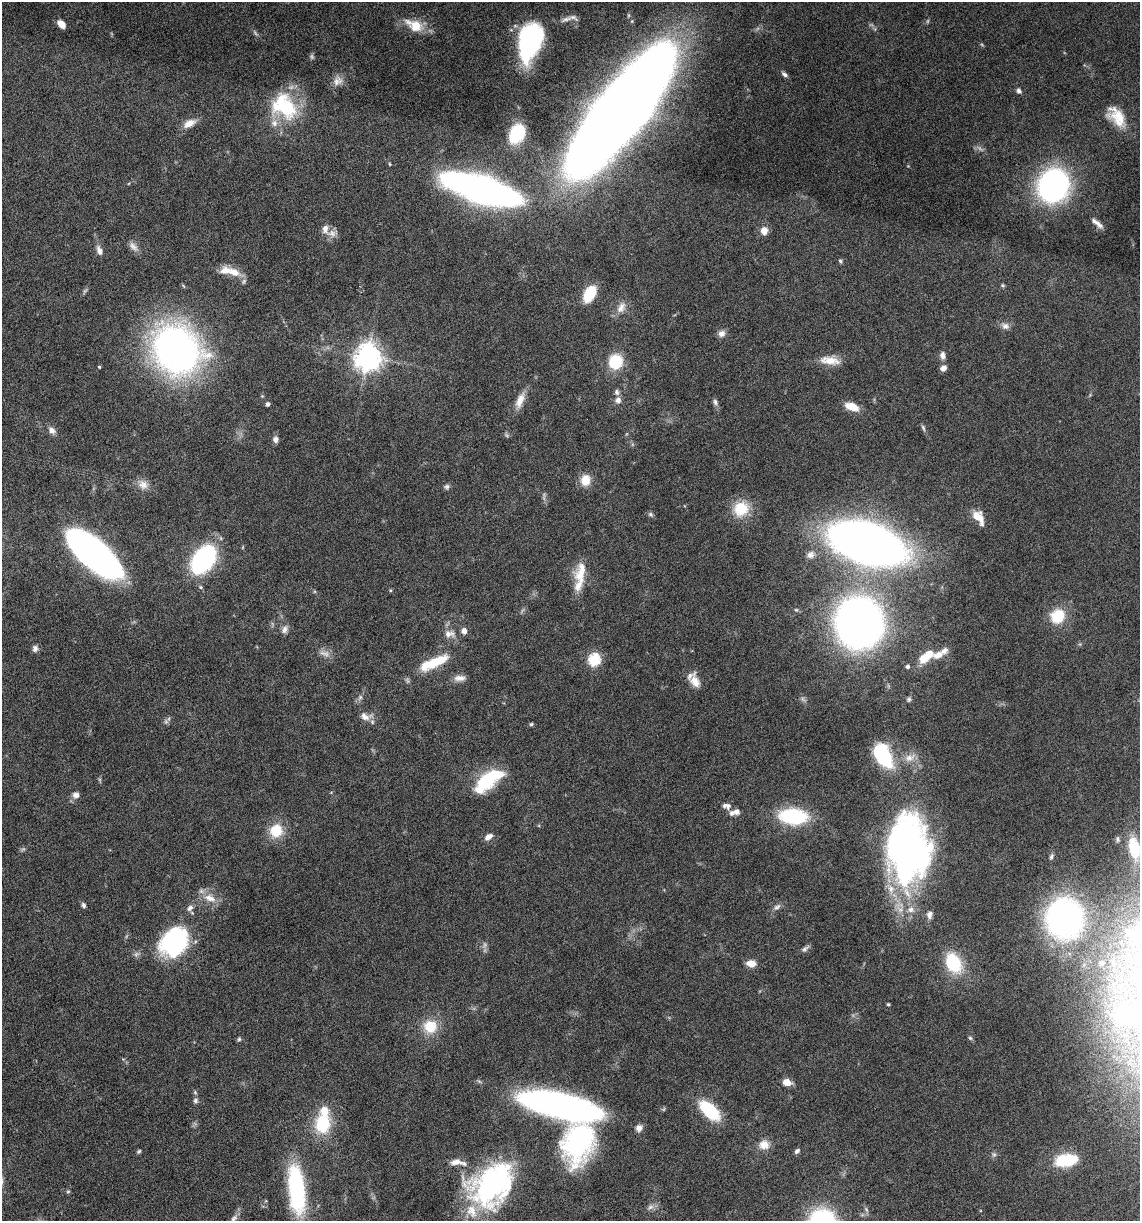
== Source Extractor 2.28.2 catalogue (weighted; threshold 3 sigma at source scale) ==
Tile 11 of 4 x 4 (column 3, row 3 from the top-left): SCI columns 2511-3648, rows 1221-2439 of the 4903 x 4881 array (HDU 1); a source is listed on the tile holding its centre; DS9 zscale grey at full resolution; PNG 1142 x 1223 px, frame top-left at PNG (2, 2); no overlay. Nothing masked; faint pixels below the display range render black.
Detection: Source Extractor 2.28.2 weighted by HDU 2 'WHT'; one run over the whole footprint, this tile lists its part. Background 0.0404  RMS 0.0025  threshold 0.0103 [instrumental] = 3 sigma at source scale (4.09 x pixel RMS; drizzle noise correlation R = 1.36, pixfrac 0.8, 0.05/0.05 arcsec/px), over >= 5 px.
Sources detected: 148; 10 too faint to see at this stretch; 1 inside a brighter object's white glare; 1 long thin detection or spike segment (spike, bleed or trail) — not listed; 15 inside a brighter listed object's ellipse — not listed separately; the other 121 listed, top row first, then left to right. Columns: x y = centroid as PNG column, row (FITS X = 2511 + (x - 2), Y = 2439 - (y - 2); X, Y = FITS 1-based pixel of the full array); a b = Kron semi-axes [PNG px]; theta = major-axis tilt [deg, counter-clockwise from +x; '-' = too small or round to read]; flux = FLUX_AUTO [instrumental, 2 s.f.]
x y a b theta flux
566 19 19 6 18 1.6
61 24 7 5 -49 3
414 25 25 13 -27 4.9
530 41 31 18 74 42
784 74 9 5 -36 0.7
337 81 15 12 36 1.9
1019 91 7 5 -59 0.79
284 106 36 27 -46 16
621 110 91 27 51 1000
1116 117 29 16 -51 6
189 123 15 8 29 2.4
517 133 16 12 63 15
1053 185 20 17 68 89
479 189 57 19 -18 130
325 229 14 9 -87 1.6
764 231 7 7 - 2.3
133 247 16 8 -47 1.4
99 251 11 7 -67 1.4
840 261 5 5 - 0.4
233 272 18 10 -24 3.6
1003 285 6 4 -21 0.33
589 294 16 9 60 7.6
621 307 17 10 56 2.1
1005 326 11 9 -21 1.2
722 334 9 9 - 1.2
176 350 33 28 -54 150
943 355 9 6 -83 1.2
368 357 9 8 - 290
830 360 25 10 -6 3.7
615 362 13 12 - 9.8
99 367 4 3 - 0.24
943 368 7 6 - 1.2
262 396 4 4 - 0.23
520 400 21 9 68 2.8
618 400 9 8 - 1.1
715 402 9 6 -69 0.7
267 404 4 4 - 0.63
852 407 15 8 -20 3.7
923 428 9 4 -65 0.49
52 430 11 8 -39 1.2
276 439 7 7 - 1
585 480 13 11 77 3.3
143 484 15 12 -40 2.1
447 487 7 6 - 0.58
741 509 20 19 - 6.5
650 514 8 6 -32 0.5
978 517 16 9 -54 3.5
867 543 53 27 -20 260
93 553 48 19 -40 130
811 555 11 10 - 1.4
203 559 20 13 54 51
581 573 30 15 80 5.3
390 590 5 3 - 0.24
796 610 6 5 - 0.33
1058 616 17 15 42 7.3
859 623 30 28 -85 200
285 629 12 8 63 1.1
449 634 16 10 -1 1.9
35 648 8 6 88 0.78
938 655 16 9 13 2.5
924 658 11 9 42 4
594 660 6 6 - 24
437 661 40 12 28 7.7
908 667 4 4 - 0.63
459 678 16 8 0 1.6
695 681 16 11 -58 2.5
360 697 8 5 54 0.68
909 699 7 6 - 0.49
365 716 16 10 -14 1.9
166 721 8 6 -70 0.51
531 724 5 4 - 0.4
883 756 20 11 -61 23
910 758 18 10 23 2.7
489 779 34 16 35 13
76 795 9 8 - 1.1
728 806 10 7 -84 0.96
736 811 8 8 - 1
793 816 24 13 -4 22
276 831 16 15 - 6
488 837 11 6 36 1.3
1118 839 8 4 -86 0.39
1134 847 15 8 -75 9.5
908 849 40 27 -87 180
1051 857 9 5 67 0.61
210 898 20 11 -25 3.1
83 905 6 5 - 0.56
777 907 11 6 34 0.88
190 908 9 7 42 1
911 909 10 8 15 1.6
929 914 10 7 85 1.1
1064 918 33 30 -89 77
174 942 29 23 51 34
805 949 11 5 42 0.71
953 963 25 17 -63 10
1102 963 9 9 - 1.4
1113 963 12 9 -87 2.4
751 964 9 6 -6 2.7
888 1004 4 3 - 0.26
1124 1015 24 23 - 9.2
430 1026 18 17 - 5.7
970 1038 5 5 - 0.38
239 1039 5 5 - 0.39
787 1082 7 6 - 2.9
195 1092 5 5 - 0.35
195 1100 7 6 - 0.63
560 1106 65 19 -12 110
709 1110 22 11 -43 14
323 1124 23 19 79 11
639 1128 9 8 - 1.2
579 1141 46 32 72 42
764 1145 14 13 - 2.4
139 1151 6 4 55 0.36
797 1151 7 5 44 0.64
994 1154 7 5 -68 0.53
1068 1160 20 10 8 13
456 1162 15 8 7 1.9
492 1185 54 40 42 48
296 1189 52 16 -84 28
68 1191 5 5 - 0.32
650 1207 9 6 18 0.92
234 1218 12 7 50 1.2
Isophote crosses this tile's border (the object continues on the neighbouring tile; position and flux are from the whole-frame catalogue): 1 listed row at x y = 234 1218